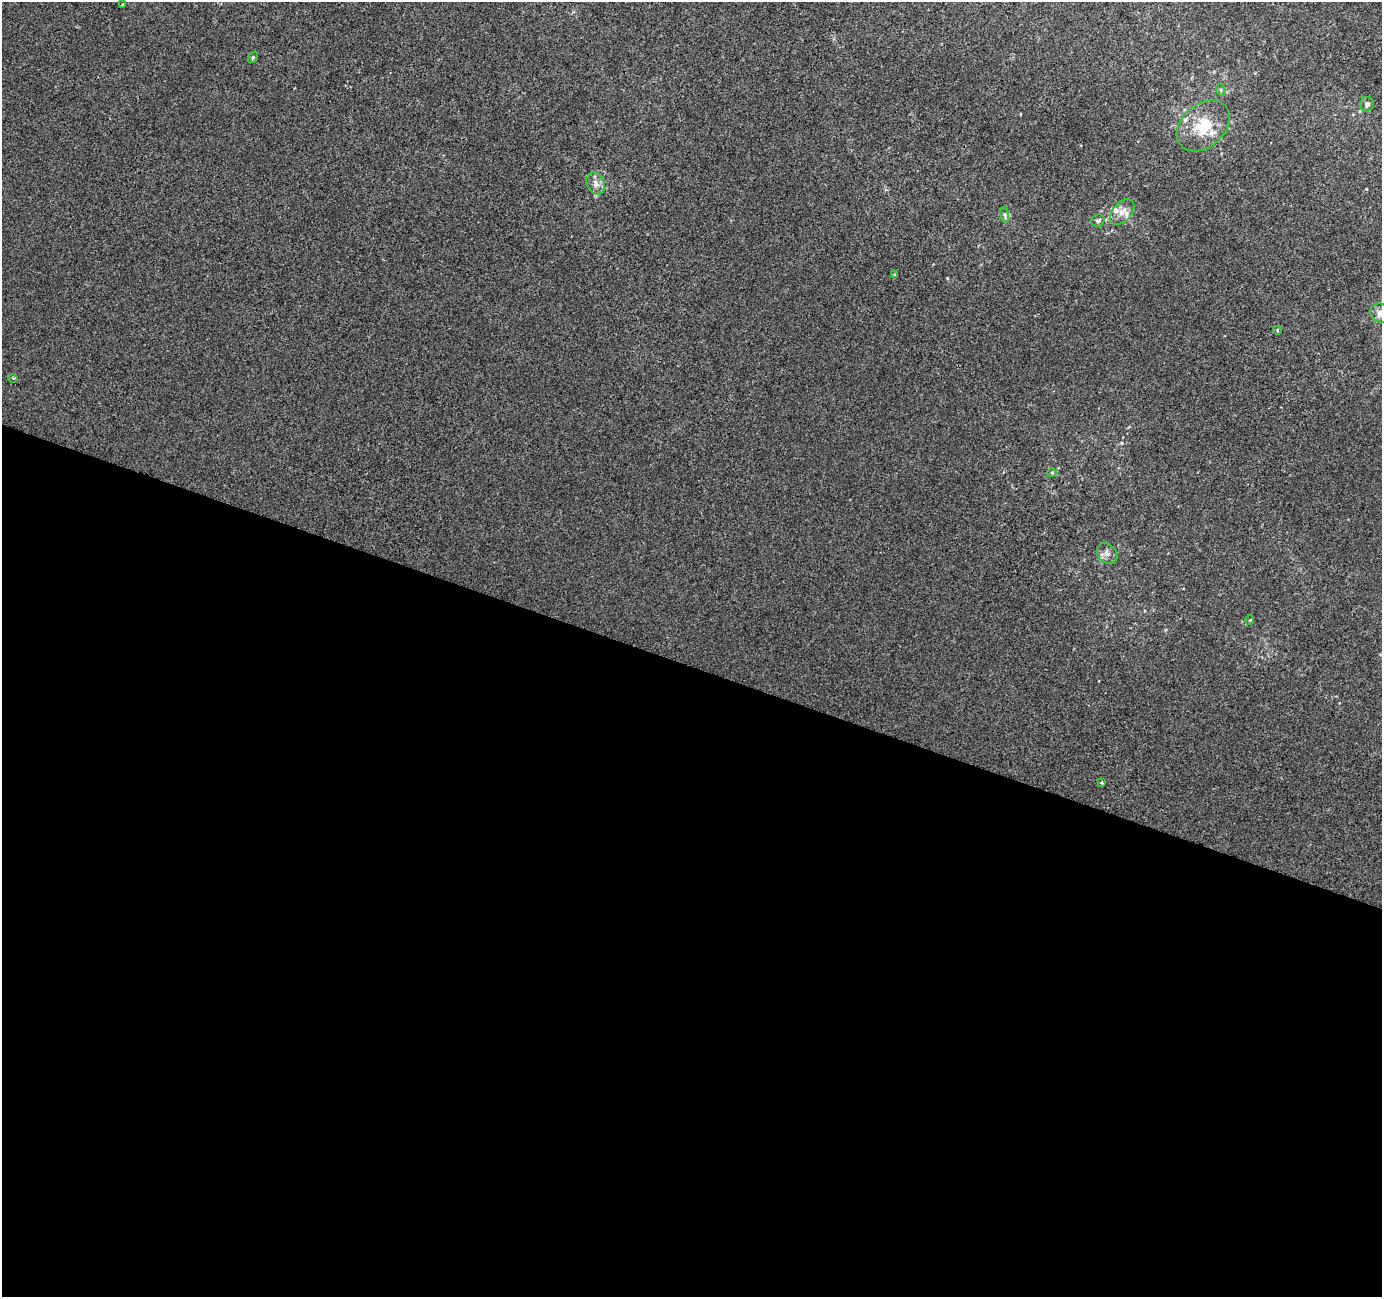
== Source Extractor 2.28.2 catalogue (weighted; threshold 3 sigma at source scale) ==
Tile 14 of 4 x 4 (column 2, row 4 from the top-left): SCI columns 1387-2766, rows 275-1569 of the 5527 x 5664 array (HDU 1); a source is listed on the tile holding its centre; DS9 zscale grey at full resolution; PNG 1384 x 1299 px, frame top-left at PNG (2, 2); each listed source drawn as its Kron ellipse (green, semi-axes under 4 px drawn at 4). Shown black and unused: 49% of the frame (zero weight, under 2 of 3 exposures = <1% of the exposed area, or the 3 px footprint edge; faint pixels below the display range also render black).
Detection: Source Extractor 2.28.2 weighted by HDU 2 'WHT'; one run over the whole footprint, this tile lists its part. Background -3.70e-04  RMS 0.0045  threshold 0.0202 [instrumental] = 3 sigma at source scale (4.5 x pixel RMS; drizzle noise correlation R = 1.50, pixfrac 1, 0.0396/0.0396 arcsec/px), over >= 5 px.
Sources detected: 20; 3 inside a brighter listed object's ellipse — not listed separately; the other 17 listed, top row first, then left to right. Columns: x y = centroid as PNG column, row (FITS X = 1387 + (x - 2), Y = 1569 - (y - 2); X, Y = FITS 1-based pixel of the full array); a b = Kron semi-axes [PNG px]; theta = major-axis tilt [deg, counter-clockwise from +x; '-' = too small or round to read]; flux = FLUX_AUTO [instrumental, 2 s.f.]
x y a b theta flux
123 5 3 3 - 2.8
253 57 6 4 52 0.74
1221 90 6 3 -72 0.57
1367 104 7 7 - 1.4
1203 126 30 21 42 16
596 183 11 8 -63 2.7
1122 212 15 9 49 3.9
1005 215 8 4 -81 0.84
1098 221 7 6 - 1
894 275 3 3 - 0.61
1380 313 10 9 - 3.4
1277 330 4 3 - 0.52
13 378 4 3 - 0.39
1052 473 5 4 - 0.49
1107 553 11 9 -46 2.5
1250 620 5 3 - 0.36
1102 783 3 3 - 0.55
Isophote crosses this tile's border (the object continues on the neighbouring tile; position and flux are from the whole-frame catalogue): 1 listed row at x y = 1380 313